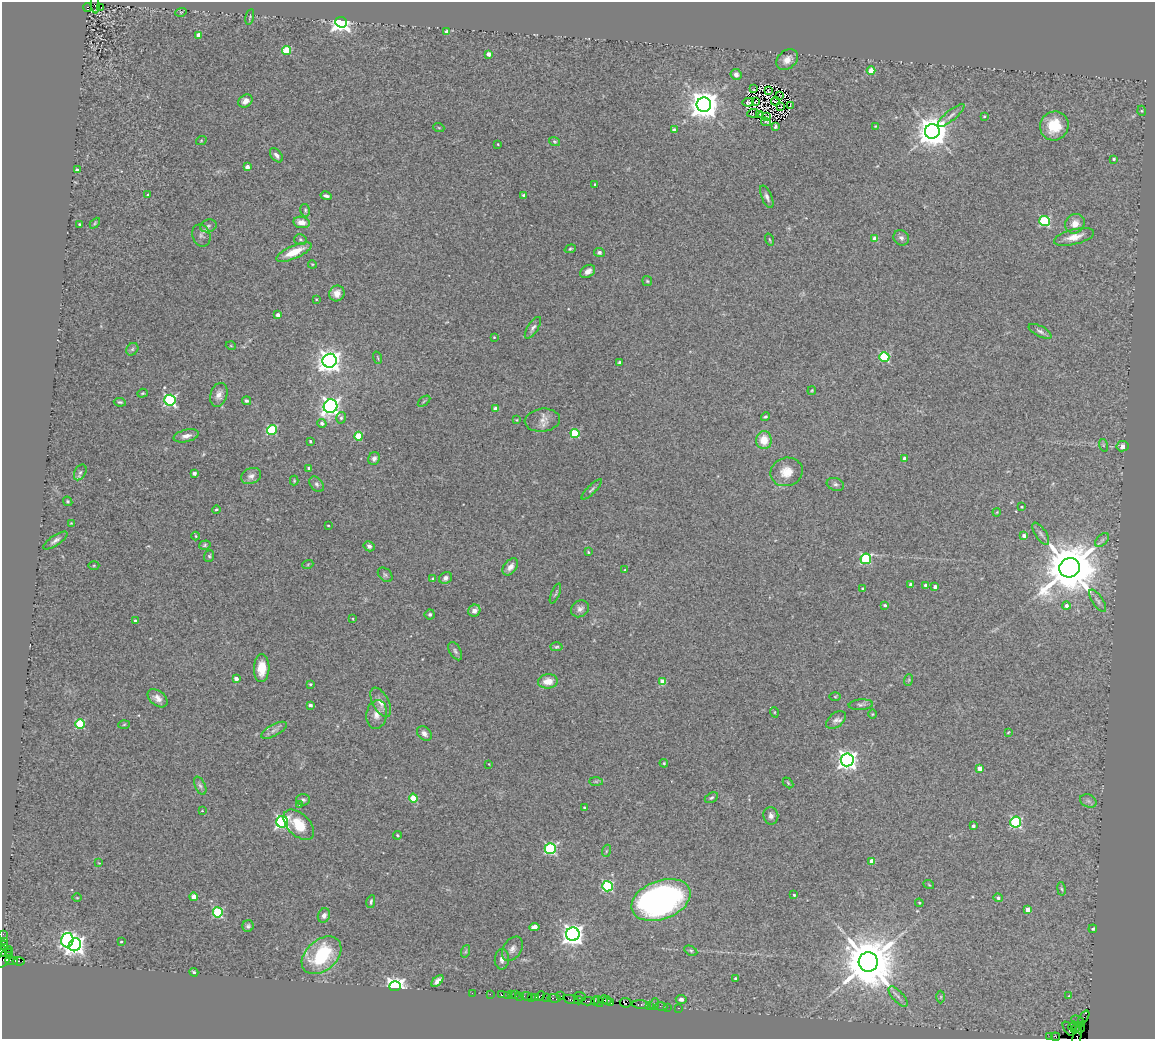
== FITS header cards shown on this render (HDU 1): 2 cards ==
NAXIS1  =                 1153
NAXIS2  =                 1037

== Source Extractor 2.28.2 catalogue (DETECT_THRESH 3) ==
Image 1153 x 1037 px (HDU 1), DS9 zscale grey, 1 PNG px = 1 image px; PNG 1157 x 1041 px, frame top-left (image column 1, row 1037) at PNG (2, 2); each listed source drawn as its Kron ellipse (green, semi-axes under 4 px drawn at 4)
Background 0.464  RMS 0.079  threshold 0.237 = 3 sigma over >= 5 px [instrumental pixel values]
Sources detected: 280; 3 with non-positive FLUX_AUTO (blend fragments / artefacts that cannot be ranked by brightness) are neither listed nor drawn; the other 277 listed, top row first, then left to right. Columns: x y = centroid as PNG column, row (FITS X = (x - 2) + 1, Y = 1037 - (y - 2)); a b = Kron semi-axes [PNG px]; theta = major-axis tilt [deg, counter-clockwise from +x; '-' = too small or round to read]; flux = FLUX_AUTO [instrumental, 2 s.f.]
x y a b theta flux
95 4 9 2 -85 32
101 7 2 2 - 3.6
88 8 4 3 - 1800
181 12 6 3 17 6.2
250 17 8 2 77 5.7
341 22 6 5 - 2800
446 32 4 4 - 24
199 35 4 3 - 47
286 51 4 4 - 210
488 54 4 4 - 46
787 60 12 9 42 43
871 70 4 4 - 97
736 74 5 5 - 23
754 89 2 2 - 4.4
768 91 3 2 - 5.4
780 95 3 2 - 3.4
245 101 7 6 - 31
776 101 4 2 - 8.1
748 102 6 3 10 3.4
755 102 2 2 - 4.2
704 105 7 7 - 8500
781 106 2 2 - 8.7
791 106 3 2 - 5.8
1142 111 5 3 - 5.2
753 113 6 2 5 0.63
760 114 4 2 - 8.8
951 115 17 5 40 27
984 116 3 3 - 4.7
767 117 4 2 - 5.5
766 122 5 2 - 7.7
875 126 4 3 - 4.7
1054 126 14 14 - 160
775 127 4 3 - 9.8
439 128 5 3 - 5
674 130 4 4 - 26
932 131 7 7 - 11000
201 141 5 3 - 4.4
554 141 6 4 -20 7.4
498 144 3 2 - 4.3
276 155 8 5 -51 22
1114 159 4 3 - 7.9
247 167 4 3 - 35
77 170 4 3 - 16
595 184 3 2 - 6.4
147 195 3 2 - 5.2
524 195 3 3 - 16
326 196 5 3 - 13
767 197 12 5 -67 19
305 210 6 5 - 9
1044 221 5 5 - 450
301 222 8 5 -8 50
95 223 6 3 46 6.3
79 224 3 3 - 5.5
1075 224 10 9 - 54
208 226 8 6 16 15
201 235 11 9 -68 24
1074 237 21 7 14 69
901 238 8 7 - 17
300 239 6 5 - 9
875 239 4 4 - 68
769 240 6 3 -71 4.9
570 249 6 4 19 7.7
294 252 19 6 24 110
599 252 5 4 - 13
312 264 4 3 - 4.5
588 271 8 5 35 32
647 281 5 5 - 6.6
337 293 8 7 - 42
316 299 4 2 - 4.2
278 315 4 3 - 27
533 328 12 5 57 18
1040 331 12 5 -28 17
494 337 2 2 - 4.1
231 346 5 3 - 4.4
132 349 7 5 46 11
884 357 5 4 - 400
378 358 6 2 -71 5.3
330 361 7 7 - 4300
620 362 4 3 - 8
812 391 4 3 - 5.7
142 393 5 4 - 6.3
219 395 12 8 73 33
170 400 5 5 - 840
246 401 4 4 - 9.8
424 401 7 3 37 6.8
120 402 6 3 -8 8.7
331 406 7 6 - 2300
496 409 4 4 - 72
765 417 5 4 - 7.8
341 418 6 4 73 9.8
517 420 4 3 - 4.9
542 420 18 11 6 46
322 423 5 4 - 14
272 430 5 4 - 400
575 433 4 4 - 290
186 436 13 6 13 35
359 436 4 4 - 200
764 440 9 7 -89 90
310 441 3 3 - 6.6
1103 445 6 4 -72 8.4
1123 446 6 5 - 24
904 458 3 3 - 27
374 459 6 5 - 17
309 468 3 3 - 16
80 472 8 5 62 15
786 472 16 14 14 81
194 473 3 3 - 25
251 476 10 8 22 28
294 481 5 4 - 5.7
316 484 9 6 -51 15
835 484 9 6 -17 16
592 489 13 4 45 12
68 501 5 4 - 7
1021 507 3 2 - 5.7
216 509 4 3 - 8.5
997 512 4 3 - 4.2
71 523 4 3 - 3.6
328 525 3 2 - 4.2
1041 534 13 5 -56 18
196 536 4 3 - 4.3
1024 536 4 3 - 22
55 540 14 5 34 21
1102 540 8 5 45 16
205 545 6 4 18 8.1
369 546 5 5 - 17
588 552 3 3 - 5.7
209 556 6 5 - 7.9
866 559 5 5 - 410
308 564 5 3 - 4.9
94 565 5 3 - 5.7
510 567 10 6 52 33
1069 568 10 9 - 36000
625 570 4 3 - 6.3
385 575 8 6 -45 12
433 578 4 3 - 6.2
445 578 6 5 - 17
911 584 3 3 - 21
925 585 3 3 - 12
935 587 4 3 - 19
863 588 3 3 - 9.1
555 593 10 3 67 8.6
1098 601 13 5 -55 22
885 605 4 3 - 9.2
1066 606 4 4 - 20
580 609 9 8 - 24
474 611 6 5 - 28
430 614 5 5 - 11
353 619 3 2 - 3.6
135 621 3 3 - 11
557 647 6 4 3 7.7
455 651 10 5 -61 14
262 668 14 7 88 81
236 678 4 3 - 34
908 680 6 3 70 6.3
548 681 10 7 7 64
663 682 4 4 - 100
310 684 3 3 - 7.3
835 697 6 4 0 6.8
158 698 11 7 -39 34
381 702 16 8 -62 43
310 705 4 3 - 19
861 705 12 5 5 15
774 712 5 3 - 4.7
377 714 14 10 81 46
872 714 5 3 - 4.6
836 720 11 7 40 23
80 724 5 4 - 310
124 724 5 3 - 5.2
274 730 14 5 29 23
1008 732 3 2 - 4.3
424 734 8 6 -45 23
847 760 6 6 - 2900
664 763 4 4 - 6.2
489 764 2 2 - 3.2
980 768 4 4 - 48
596 781 7 4 -1 8.4
788 783 6 4 -47 6.1
200 786 10 5 -64 15
413 798 4 4 - 140
711 798 7 4 29 9.3
303 800 7 5 -1 12
1088 801 8 6 -21 17
300 805 4 4 - 7.2
584 807 3 3 - 5.4
202 811 3 2 - 3.2
771 816 9 7 -79 22
282 822 6 6 - 1100
1016 822 5 5 - 620
299 825 18 11 -44 140
973 826 3 3 - 15
398 835 4 3 - 6.1
550 849 5 5 - 680
606 851 6 4 71 7.1
872 861 4 4 - 70
99 863 3 2 - 3.2
929 885 5 3 - 4.9
607 886 5 5 - 460
1061 889 7 3 -80 7.2
794 895 3 3 - 6.6
194 897 4 4 - 37
77 898 5 3 - 4.4
998 898 4 4 - 14
661 900 31 19 20 1700
371 902 6 3 77 10
919 903 4 3 - 5.1
1027 910 4 4 - 56
218 912 5 5 - 470
324 916 7 6 - 24
248 926 6 5 - 13
534 927 5 4 - 37
1093 929 4 4 - 7
3 934 2 2 - 82
573 934 6 6 - 3500
67 940 7 6 - 1100
3 941 3 2 - 220
121 942 3 2 - 5.1
3 945 5 3 - 550
75 945 7 6 - 2900
512 949 13 9 58 30
3 951 5 3 - 1000
466 951 6 4 71 8.8
691 951 7 4 -28 8.7
8 952 2 2 - 810
321 955 23 15 41 390
10 956 3 3 - 1400
5 957 12 5 58 1600
502 959 10 7 85 25
11 961 7 3 -13 370
19 961 6 3 -8 560
868 962 9 9 - 39000
194 972 4 3 - 7.8
735 978 4 4 - 7.8
437 981 7 4 44 25
395 986 5 5 - 2800
472 993 2 2 - 89
490 994 2 2 - 62
516 994 2 2 - 82
501 995 3 3 - 400
507 995 2 2 - 68
512 995 3 3 - 450
520 996 2 2 - 72
526 996 5 3 - 520
540 996 6 2 45 620
561 996 2 2 - 200
898 996 13 5 -48 26
1069 996 4 3 - 4.5
531 997 3 2 - 200
536 997 3 2 - 340
580 997 6 2 -18 490
941 997 6 4 89 7
547 998 3 2 - 320
554 998 6 3 -9 510
681 999 5 4 - 16
571 1000 8 3 -16 860
578 1000 4 2 - 240
604 1000 4 3 - 570
588 1001 7 2 0 1100
595 1001 4 2 - 860
607 1001 4 3 - 480
598 1002 6 3 -72 820
611 1002 4 2 - 350
625 1003 6 5 - 530
655 1004 6 2 72 540
640 1005 8 3 -4 760
650 1006 3 3 - 590
661 1006 6 2 -18 290
667 1007 2 2 - 180
678 1008 3 2 - 200
1084 1018 8 3 59 410
1078 1021 7 4 -31 360
1073 1026 5 3 - 2600
1080 1027 6 3 70 230
1068 1029 8 3 -56 1200
1075 1029 4 3 - 3000
1050 1036 2 2 - 77
1077 1036 13 3 77 1700
1055 1037 4 2 - 270
At the frame edge (FLAGS 8, measured only in part): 6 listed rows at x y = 3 934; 3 941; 3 945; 3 951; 1077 1036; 1055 1037
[3 non-positive-flux detections neither listed nor drawn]